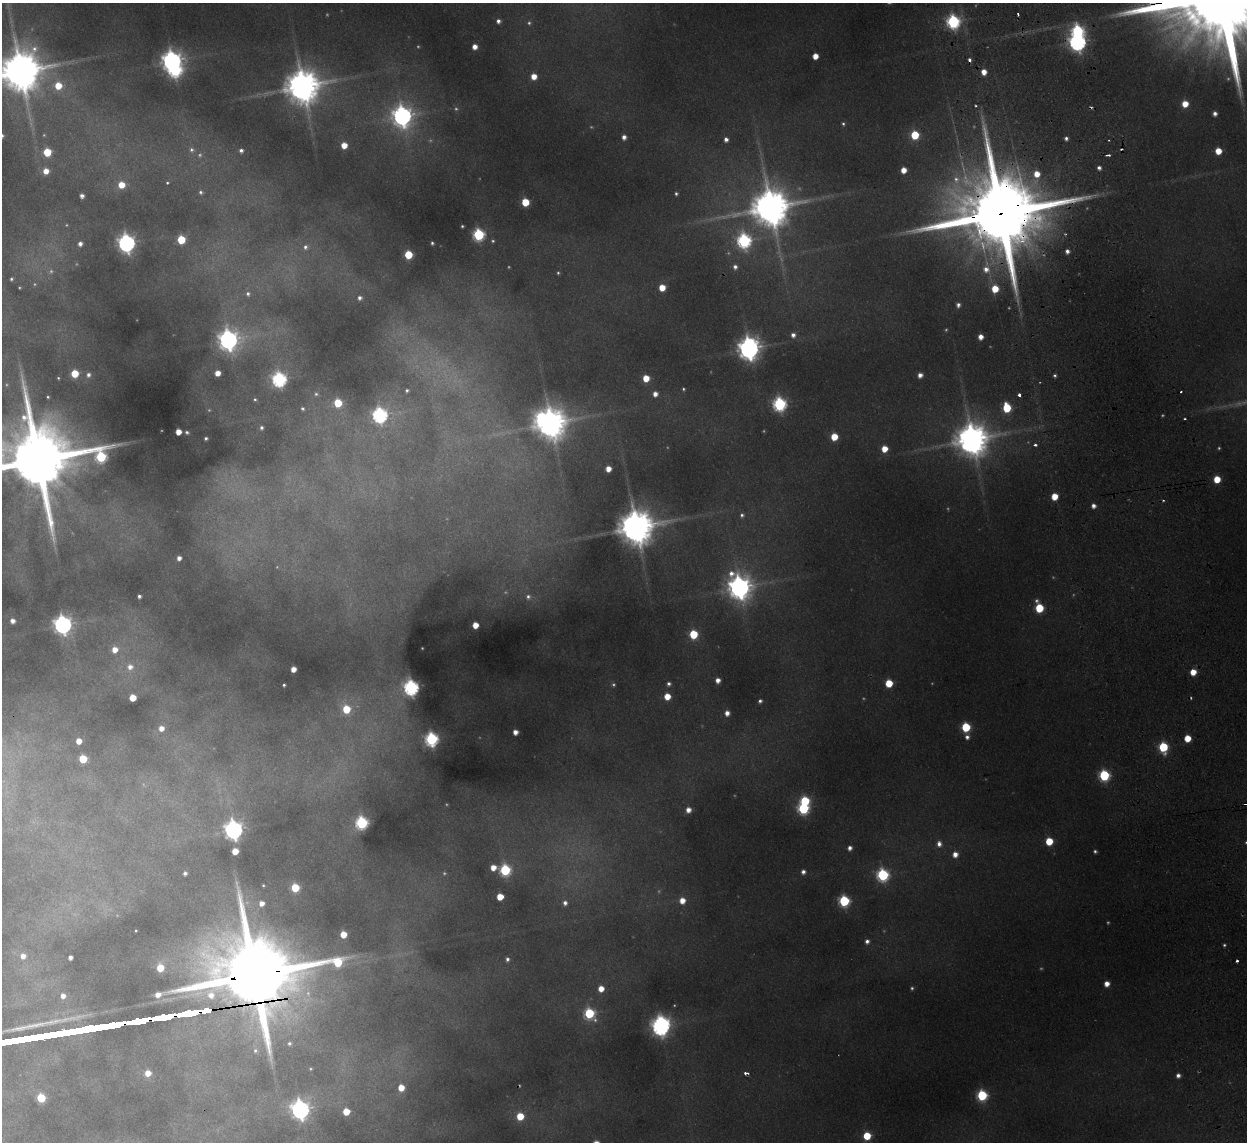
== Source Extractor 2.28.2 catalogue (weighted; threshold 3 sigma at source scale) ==
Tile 6 of 4 x 4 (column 2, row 2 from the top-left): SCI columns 1298-2542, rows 2433-3572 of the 5083 x 4981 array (HDU 1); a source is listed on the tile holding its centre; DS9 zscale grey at full resolution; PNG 1249 x 1144 px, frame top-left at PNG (2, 3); no overlay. Shown black and unused: <1% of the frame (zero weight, under 2 of 3 exposures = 3% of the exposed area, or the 3 px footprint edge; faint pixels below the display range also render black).
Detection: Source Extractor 2.28.2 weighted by HDU 2 'WHT'; one run over the whole footprint, this tile lists its part. Background 0.186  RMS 0.015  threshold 0.0658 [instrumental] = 3 sigma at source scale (4.5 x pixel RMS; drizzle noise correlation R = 1.50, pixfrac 1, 0.05/0.05 arcsec/px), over >= 5 px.
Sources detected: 246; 55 too faint to see at this stretch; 3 inside a brighter object's white glare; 5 cosmic-ray / hot-pixel residue — not listed; the other 183 listed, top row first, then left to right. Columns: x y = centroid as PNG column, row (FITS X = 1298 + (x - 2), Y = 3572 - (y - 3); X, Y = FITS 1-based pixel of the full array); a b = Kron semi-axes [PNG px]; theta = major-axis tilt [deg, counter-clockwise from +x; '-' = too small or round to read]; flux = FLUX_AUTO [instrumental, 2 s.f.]
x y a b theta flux
1018 14 3 2 - 6.3
498 21 5 5 - 7.1
953 22 7 7 - 400
1077 42 7 7 - 790
475 47 5 5 - 16
815 56 5 5 - 23
172 61 8 7 - 1400
21 71 14 13 - 8100
984 72 6 5 - 20
534 76 5 5 - 24
58 86 7 7 - 45
303 86 11 11 - 4900
1185 104 6 6 - 31
976 106 4 4 - 2.3
1215 114 4 4 - 8.8
402 116 10 9 - 1300
843 124 6 5 - 3.5
915 135 6 6 - 86
624 137 5 5 - 9.9
1066 138 5 4 - 6
726 139 5 4 - 8.3
344 145 5 5 - 30
192 150 7 7 - 6
241 151 5 5 - 5.9
1218 151 5 5 - 34
47 152 5 5 - 78
1108 155 4 2 - 11
1099 168 5 4 - 6.9
904 170 5 5 - 21
46 171 6 5 - 21
167 183 4 3 - 2.3
121 185 6 6 - 35
201 192 5 5 - 4.5
676 194 4 4 - 3.5
82 196 4 4 - 8.9
525 202 5 5 - 67
771 207 14 12 12 7000
1001 213 39 20 8 47000
462 226 3 3 - 2.5
479 235 6 6 - 270
181 240 5 5 - 85
493 241 5 5 - 2.9
744 241 8 7 - 450
126 243 7 7 - 910
432 243 4 3 - 3.5
80 244 5 5 - 8.9
305 247 8 7 - 7.1
1067 251 5 4 - 8
408 255 5 5 - 83
735 267 7 6 - 7.6
558 273 5 4 - 2.7
11 279 4 3 - 3.1
662 288 5 5 - 35
995 289 6 6 - 46
248 294 8 7 - 6.5
359 298 5 5 - 6.2
958 305 6 5 - 6.7
793 335 6 6 - 9.7
981 337 5 5 - 14
228 340 9 9 - 1300
749 348 9 8 - 1800
75 373 5 5 - 61
217 373 5 5 - 22
88 375 7 6 - 7.5
920 375 5 5 - 11
1055 375 4 4 - 3.7
58 378 3 3 - 1.9
646 378 5 5 - 37
279 379 7 7 - 480
683 389 4 4 - 2.9
407 390 4 3 - 3.4
1181 392 3 3 - 4.3
316 394 7 6 - 4.6
655 394 5 5 - 13
1019 395 4 3 - 8.1
48 397 3 3 - 2.2
255 399 5 4 - 3.2
338 403 6 5 - 75
780 404 7 6 - 400
1007 408 7 5 -81 93
303 409 5 5 - 3.5
380 415 7 7 - 560
1185 419 3 3 - 2.2
551 423 10 9 - 3700
261 428 6 5 - 5.2
178 432 5 4 - 24
187 432 4 3 - 3.1
834 437 5 5 - 44
206 438 3 3 - 3.5
972 439 11 11 - 4500
1035 445 4 3 - 7.1
884 449 5 5 - 29
101 457 8 6 88 220
39 460 32 18 7 33000
608 469 5 5 - 21
1217 479 5 5 - 42
1054 496 5 5 - 37
1093 506 5 5 - 9
742 515 5 5 - 4.9
636 527 12 10 11 5900
179 558 4 4 - 11
739 587 10 9 - 2100
139 596 4 4 - 5.1
528 597 10 9 - 11
1039 608 7 5 -73 91
13 621 5 5 - 11
63 625 7 7 - 1100
475 625 5 5 - 27
693 634 6 5 - 95
115 649 6 6 - 22
130 667 8 8 - 15
293 669 5 4 - 18
1193 672 5 5 - 28
718 680 5 4 - 12
889 683 6 5 - 55
669 684 5 5 - 5.4
284 685 4 3 - 2.8
411 687 7 6 - 570
667 696 5 5 - 32
133 698 5 5 - 43
760 701 4 4 - 5
346 709 7 6 - 63
727 713 5 5 - 12
966 727 6 6 - 110
161 728 6 6 - 18
515 732 5 5 - 14
967 737 7 6 - 7.4
1187 738 5 5 - 34
431 739 7 6 - 370
79 741 5 5 - 22
1163 747 7 6 - 130
83 759 5 5 - 78
1104 775 6 6 - 190
805 801 6 6 - 120
803 808 6 6 - 220
688 810 5 5 - 15
362 823 6 6 - 310
234 830 7 7 - 1100
1049 841 5 5 - 56
1246 842 4 4 - 2.8
939 844 8 6 -83 11
850 848 5 5 - 8.4
235 851 5 5 - 33
1095 851 4 3 - 3.8
955 854 6 6 - 15
493 867 5 5 - 22
505 870 6 6 - 230
803 872 5 5 - 7.7
185 873 4 4 - 5.6
883 875 7 6 - 280
263 885 3 3 - 2.3
295 888 5 5 - 90
500 897 5 5 - 39
682 900 6 6 - 22
844 901 6 6 - 210
262 903 6 6 - 16
565 903 5 5 - 7
136 931 3 2 - 1.2
343 934 5 5 - 36
867 941 5 5 - 7.1
23 956 7 7 - 14
70 957 4 4 - 8.5
507 959 5 5 - 5.4
160 968 6 5 - 48
255 975 39 21 7 40000
1107 984 5 5 - 16
912 988 4 4 - 3.1
601 989 5 5 - 24
63 996 6 6 - 13
589 1013 7 6 - 170
661 1026 10 8 67 1100
289 1043 5 5 - 4.3
255 1051 8 7 - 5.9
148 1073 6 5 - 26
746 1073 5 3 - 9.2
1178 1075 5 5 - 8.1
401 1088 6 6 - 30
982 1095 6 6 - 190
41 1098 6 5 - 96
300 1110 8 7 - 1100
346 1112 5 5 - 47
520 1116 5 5 - 55
867 1136 5 5 - 64
Overlapping masked pixels (flux is a lower limit): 3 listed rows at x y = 1077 42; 1001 213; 255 975
Isophote crosses this tile's border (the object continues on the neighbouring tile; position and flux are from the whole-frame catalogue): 3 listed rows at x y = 21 71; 39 460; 1246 842